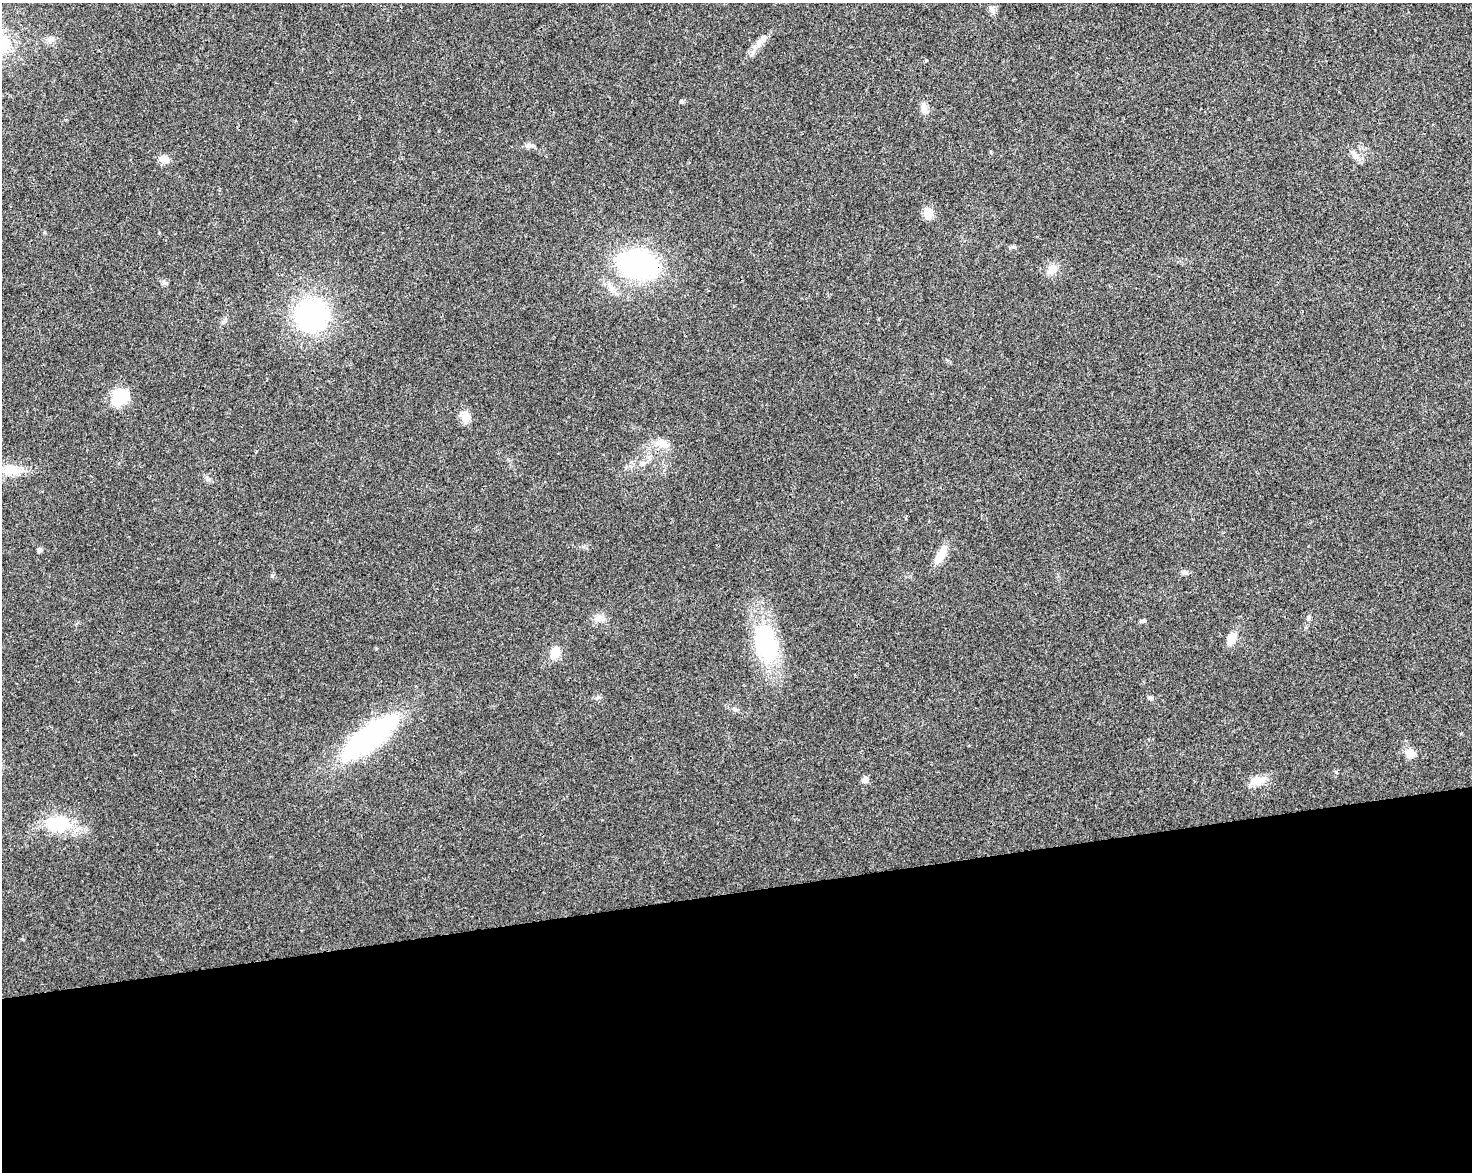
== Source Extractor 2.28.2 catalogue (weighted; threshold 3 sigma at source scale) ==
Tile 11 of 3 x 4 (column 2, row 4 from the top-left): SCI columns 1539-3008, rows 56-1225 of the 4503 x 4793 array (HDU 1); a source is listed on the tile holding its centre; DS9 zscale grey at full resolution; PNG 1474 x 1174 px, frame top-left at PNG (2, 3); no overlay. Shown black and unused: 24% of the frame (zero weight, under 3 of 4 exposures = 5% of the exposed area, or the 3 px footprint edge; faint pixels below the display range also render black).
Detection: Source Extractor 2.28.2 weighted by HDU 2 'WHT'; one run over the whole footprint, this tile lists its part. Background 0.0167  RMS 0.0027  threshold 0.0123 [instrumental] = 3 sigma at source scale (4.5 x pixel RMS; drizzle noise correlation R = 1.50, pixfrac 1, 0.0396/0.0396 arcsec/px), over >= 5 px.
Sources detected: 34; all 34 listed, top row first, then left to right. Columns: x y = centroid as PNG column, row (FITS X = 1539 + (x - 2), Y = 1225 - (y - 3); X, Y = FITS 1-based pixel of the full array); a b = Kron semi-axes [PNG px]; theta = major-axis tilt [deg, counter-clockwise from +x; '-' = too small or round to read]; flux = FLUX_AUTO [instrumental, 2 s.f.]
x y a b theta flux
992 9 12 6 -52 0.97
50 39 10 7 28 1.2
761 40 24 8 47 2.6
681 101 5 5 - 0.37
924 109 15 8 -79 1.9
527 146 8 6 14 0.87
1355 155 13 7 -56 1.7
164 159 13 9 -21 2
928 213 12 10 -86 3.1
1013 247 9 3 -12 0.46
638 264 33 23 -12 54
1052 269 14 12 77 2.5
164 283 8 6 -21 0.72
311 315 27 27 - 47
120 396 13 11 33 13
465 417 14 11 86 2.7
664 445 15 6 -14 1.9
11 470 24 15 0 5.4
39 550 5 5 - 0.74
941 555 26 9 60 4.2
1185 572 7 5 -30 0.62
599 618 12 9 6 1.8
1309 618 6 5 - 0.51
1143 621 8 5 9 0.5
1231 638 14 9 75 3.4
766 643 32 21 -74 31
555 652 14 11 77 3.4
598 697 6 5 - 0.57
1150 698 6 5 - 0.71
369 738 58 20 36 59
1411 754 10 10 - 2.7
864 779 10 6 82 0.86
1258 780 21 10 11 3.6
59 823 32 19 0 14
Unlisted compact peaks at least as high as the median listed source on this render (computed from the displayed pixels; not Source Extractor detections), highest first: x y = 272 576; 1336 772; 926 60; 735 709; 376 648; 223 322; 641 464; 991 152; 44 232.